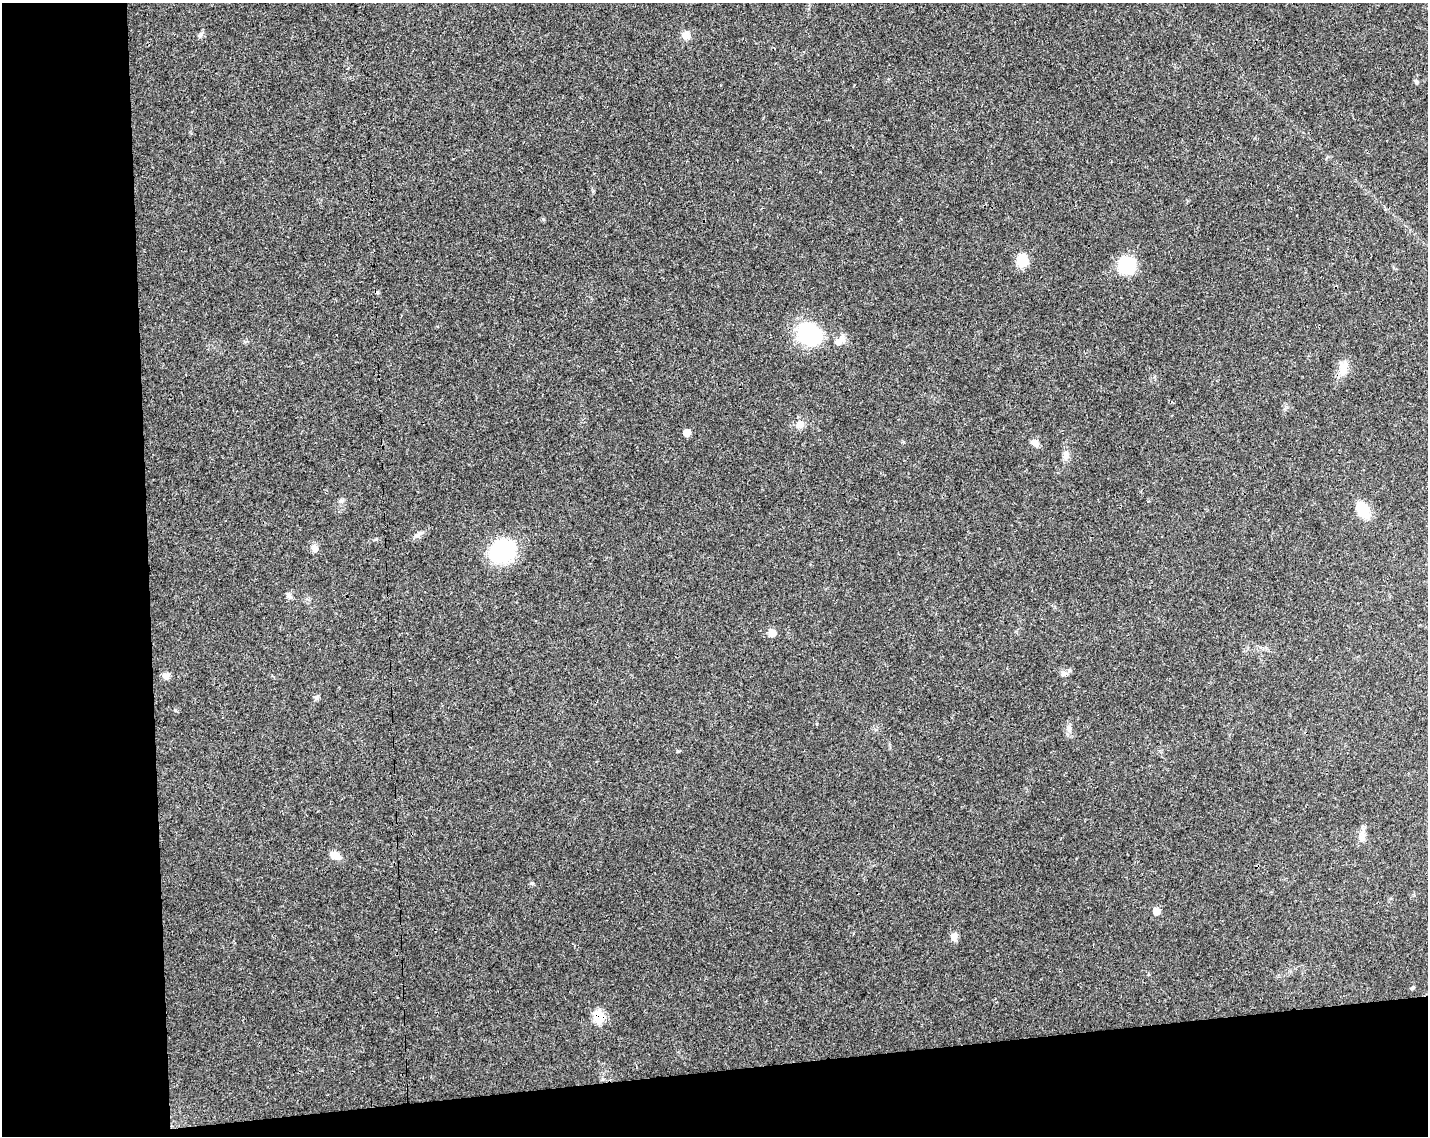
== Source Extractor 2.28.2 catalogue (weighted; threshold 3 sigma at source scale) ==
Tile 10 of 3 x 4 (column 1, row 4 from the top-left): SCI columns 57-1482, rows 56-1189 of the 4348 x 4649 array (HDU 1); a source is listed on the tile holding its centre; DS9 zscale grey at full resolution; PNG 1430 x 1138 px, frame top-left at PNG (2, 3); no overlay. Shown black and unused: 16% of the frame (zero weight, under 3 of 4 exposures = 5% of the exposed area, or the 3 px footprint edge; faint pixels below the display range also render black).
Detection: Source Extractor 2.28.2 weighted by HDU 2 'WHT'; one run over the whole footprint, this tile lists its part. Background 0.025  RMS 0.0029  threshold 0.013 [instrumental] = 3 sigma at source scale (4.5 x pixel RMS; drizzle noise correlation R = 1.50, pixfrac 1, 0.0396/0.0396 arcsec/px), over >= 5 px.
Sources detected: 31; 1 inside a brighter listed object's ellipse — not listed separately; the other 30 listed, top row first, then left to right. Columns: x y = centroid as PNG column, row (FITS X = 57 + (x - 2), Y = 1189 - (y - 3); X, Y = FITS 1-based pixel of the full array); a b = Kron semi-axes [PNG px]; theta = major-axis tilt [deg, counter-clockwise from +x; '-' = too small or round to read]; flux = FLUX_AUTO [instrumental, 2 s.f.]
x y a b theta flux
200 35 7 5 46 0.65
686 35 10 9 - 2.1
1416 81 7 6 - 0.56
1022 260 10 8 77 7.8
1126 265 16 15 - 13
809 334 30 24 -36 19
839 341 15 9 32 2.2
1343 368 20 11 75 3.5
800 424 11 10 - 1.8
687 433 6 6 - 2.7
1034 443 12 8 -40 1.4
1066 455 12 9 -89 1.7
341 501 6 6 - 0.66
1363 510 18 13 -63 6.4
419 534 16 5 34 1.2
314 548 8 7 - 1.6
503 552 21 18 35 26
289 595 8 6 -50 0.98
772 633 7 7 - 2.7
1064 673 8 8 - 1.1
166 676 10 8 0 1.2
316 697 7 6 - 0.64
1069 729 12 6 -90 1.3
1362 838 13 8 88 2.2
335 856 13 8 -16 2.5
532 883 6 4 0 0.38
1156 911 7 7 - 2.3
954 936 10 8 84 1.8
1412 988 5 4 - 0.35
599 1017 8 7 - 15
Overlapping masked pixels (flux is a lower limit): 1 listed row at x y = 599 1017
Unlisted compact peaks at least as high as the median listed source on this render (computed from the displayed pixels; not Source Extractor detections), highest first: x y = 175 710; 678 751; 376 539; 593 191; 817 724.